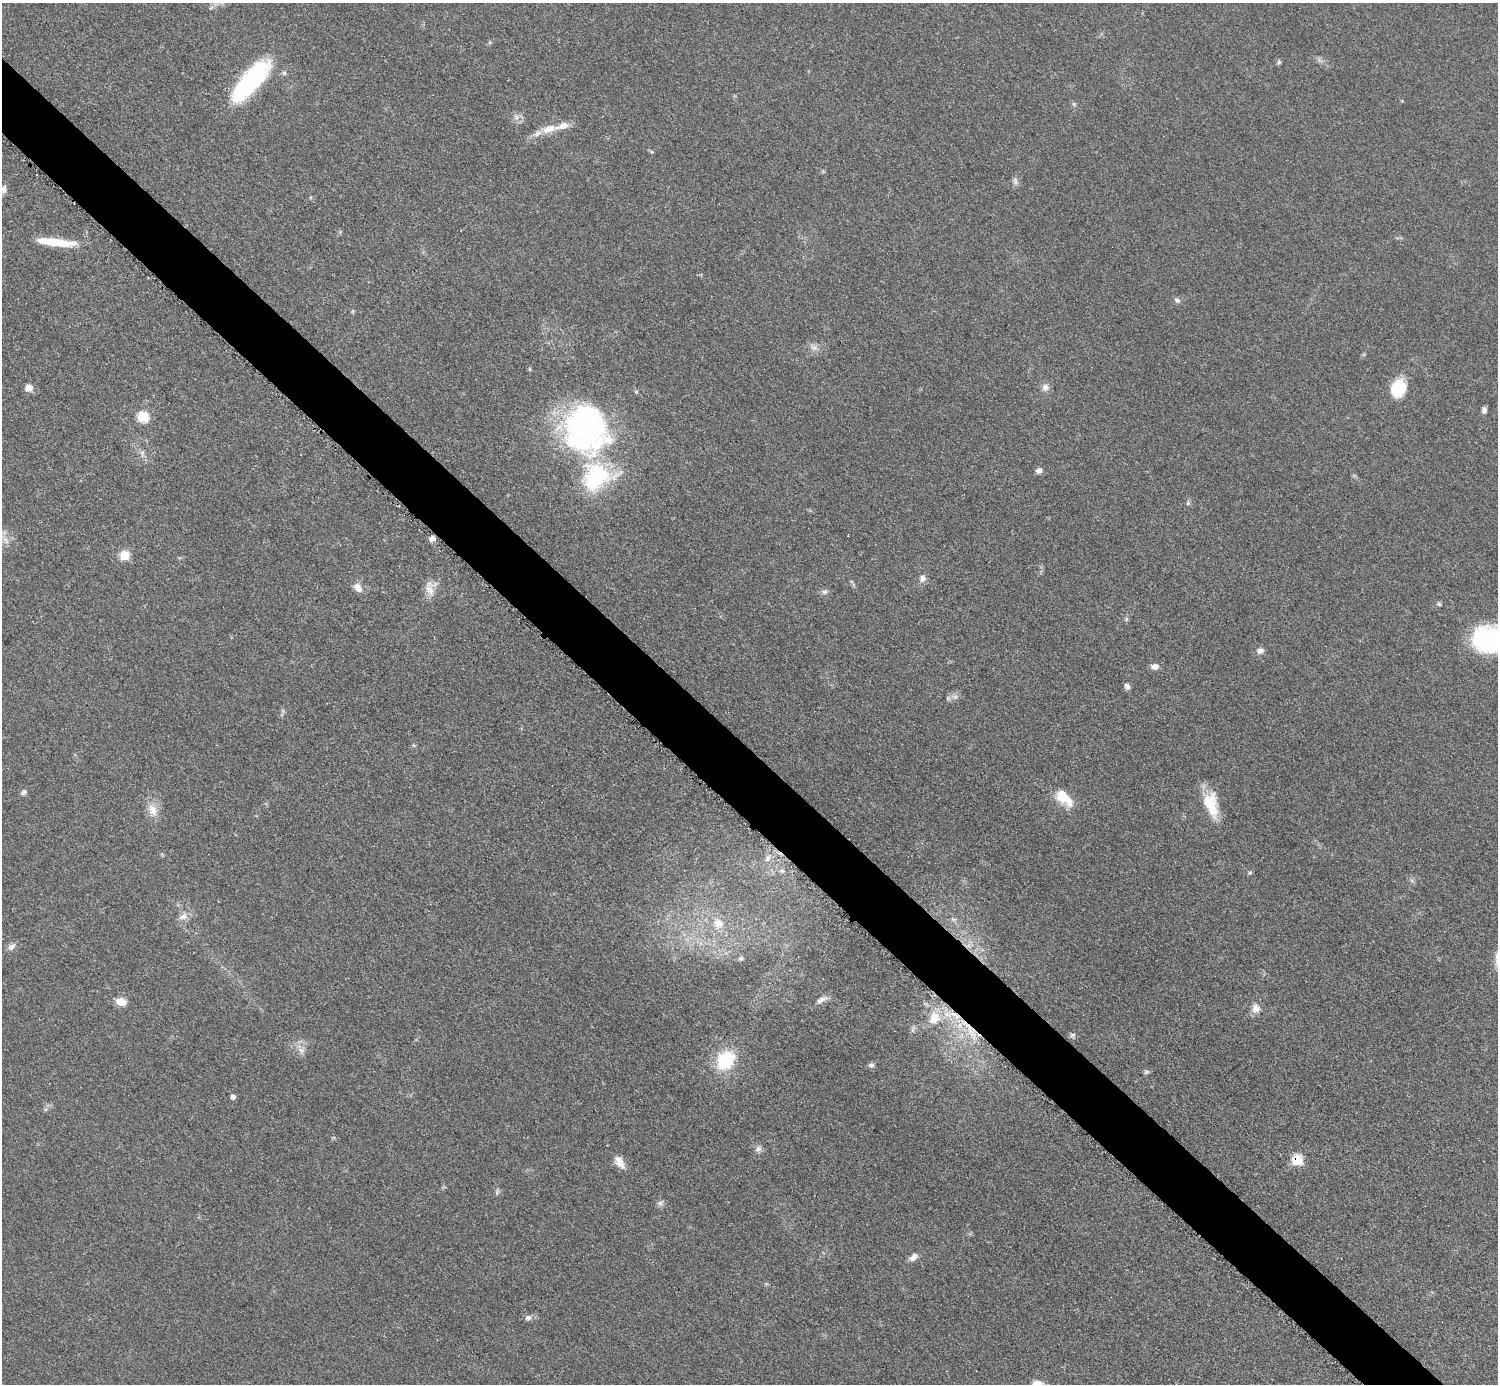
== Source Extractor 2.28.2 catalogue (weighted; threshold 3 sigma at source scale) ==
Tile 11 of 4 x 4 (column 3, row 3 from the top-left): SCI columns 2998-4493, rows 1687-3068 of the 5993 x 5993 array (HDU 1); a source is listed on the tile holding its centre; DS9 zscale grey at full resolution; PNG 1500 x 1386 px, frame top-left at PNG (2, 3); no overlay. Shown black and unused: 5% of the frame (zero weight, under 3 of 5 exposures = <1% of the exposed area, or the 3 px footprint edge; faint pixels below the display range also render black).
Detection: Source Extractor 2.28.2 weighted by HDU 2 'WHT'; one run over the whole footprint, this tile lists its part. Background 0.0503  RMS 0.0062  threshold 0.0278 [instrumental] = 3 sigma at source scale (4.5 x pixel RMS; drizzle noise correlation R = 1.50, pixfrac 1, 0.05/0.05 arcsec/px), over >= 5 px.
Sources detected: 64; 1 too faint to see at this stretch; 1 inside a brighter object's white glare — not listed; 2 inside a brighter listed object's ellipse — not listed separately; the other 60 listed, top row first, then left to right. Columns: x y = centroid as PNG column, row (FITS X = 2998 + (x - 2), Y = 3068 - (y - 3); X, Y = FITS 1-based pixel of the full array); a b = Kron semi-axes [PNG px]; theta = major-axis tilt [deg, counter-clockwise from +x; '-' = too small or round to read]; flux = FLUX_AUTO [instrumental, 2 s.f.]
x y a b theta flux
1279 62 6 5 - 1
250 81 50 18 48 76
1074 104 6 4 -71 0.96
516 117 8 6 -22 2.5
549 129 23 10 17 9.6
1015 181 10 7 -82 2.2
4 189 11 7 80 2.6
55 242 45 8 -6 20
1177 300 8 6 -27 1.9
814 347 10 8 7 3.3
1045 387 9 9 - 3.6
29 388 7 7 - 5.9
1398 388 19 14 73 21
1484 410 8 6 85 1.8
143 417 7 7 - 24
586 426 61 49 -56 150
1039 471 8 7 - 2.6
1188 503 6 4 47 1
432 539 7 6 - 2.7
5 540 14 5 -46 3.5
124 556 8 7 - 14
922 578 9 8 - 2.9
358 588 13 8 -48 4.7
429 589 22 11 -78 7
825 592 8 6 2 1.8
1439 604 6 5 - 1.1
1126 619 6 4 89 1.1
1493 640 43 25 -6 99
1260 651 9 7 26 2.6
1155 666 10 8 2 3
1127 686 8 6 -59 2.1
955 697 7 6 - 2.1
24 792 9 6 48 1.7
1064 798 25 13 -43 15
1211 804 33 16 -75 19
153 810 19 11 -70 7.6
768 858 10 7 67 3.4
782 871 7 4 -1 1.3
1250 872 6 4 19 0.83
183 916 14 8 26 4.3
954 919 8 4 -8 1.4
718 923 14 13 - 9.1
11 947 11 7 32 2.8
741 958 8 5 17 1.2
822 999 16 6 28 3.3
121 1002 11 8 -18 7.1
1256 1008 12 11 - 4.8
934 1018 19 15 66 12
1073 1035 7 4 0 1.3
301 1050 11 8 -36 3.5
725 1060 21 16 49 32
871 1065 8 6 2 1.6
1147 1072 6 6 - 1.2
233 1097 6 5 - 2
758 1149 9 7 39 2.4
1297 1159 8 8 - 17
620 1162 18 9 -58 5.6
660 1203 8 6 28 1.9
913 1257 14 7 37 3.3
528 1318 9 7 12 2.2
Overlapping masked pixels (flux is a lower limit): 1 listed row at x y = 1297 1159
Isophote crosses this tile's border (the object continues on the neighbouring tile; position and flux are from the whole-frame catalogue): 2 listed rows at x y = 5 540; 1493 640